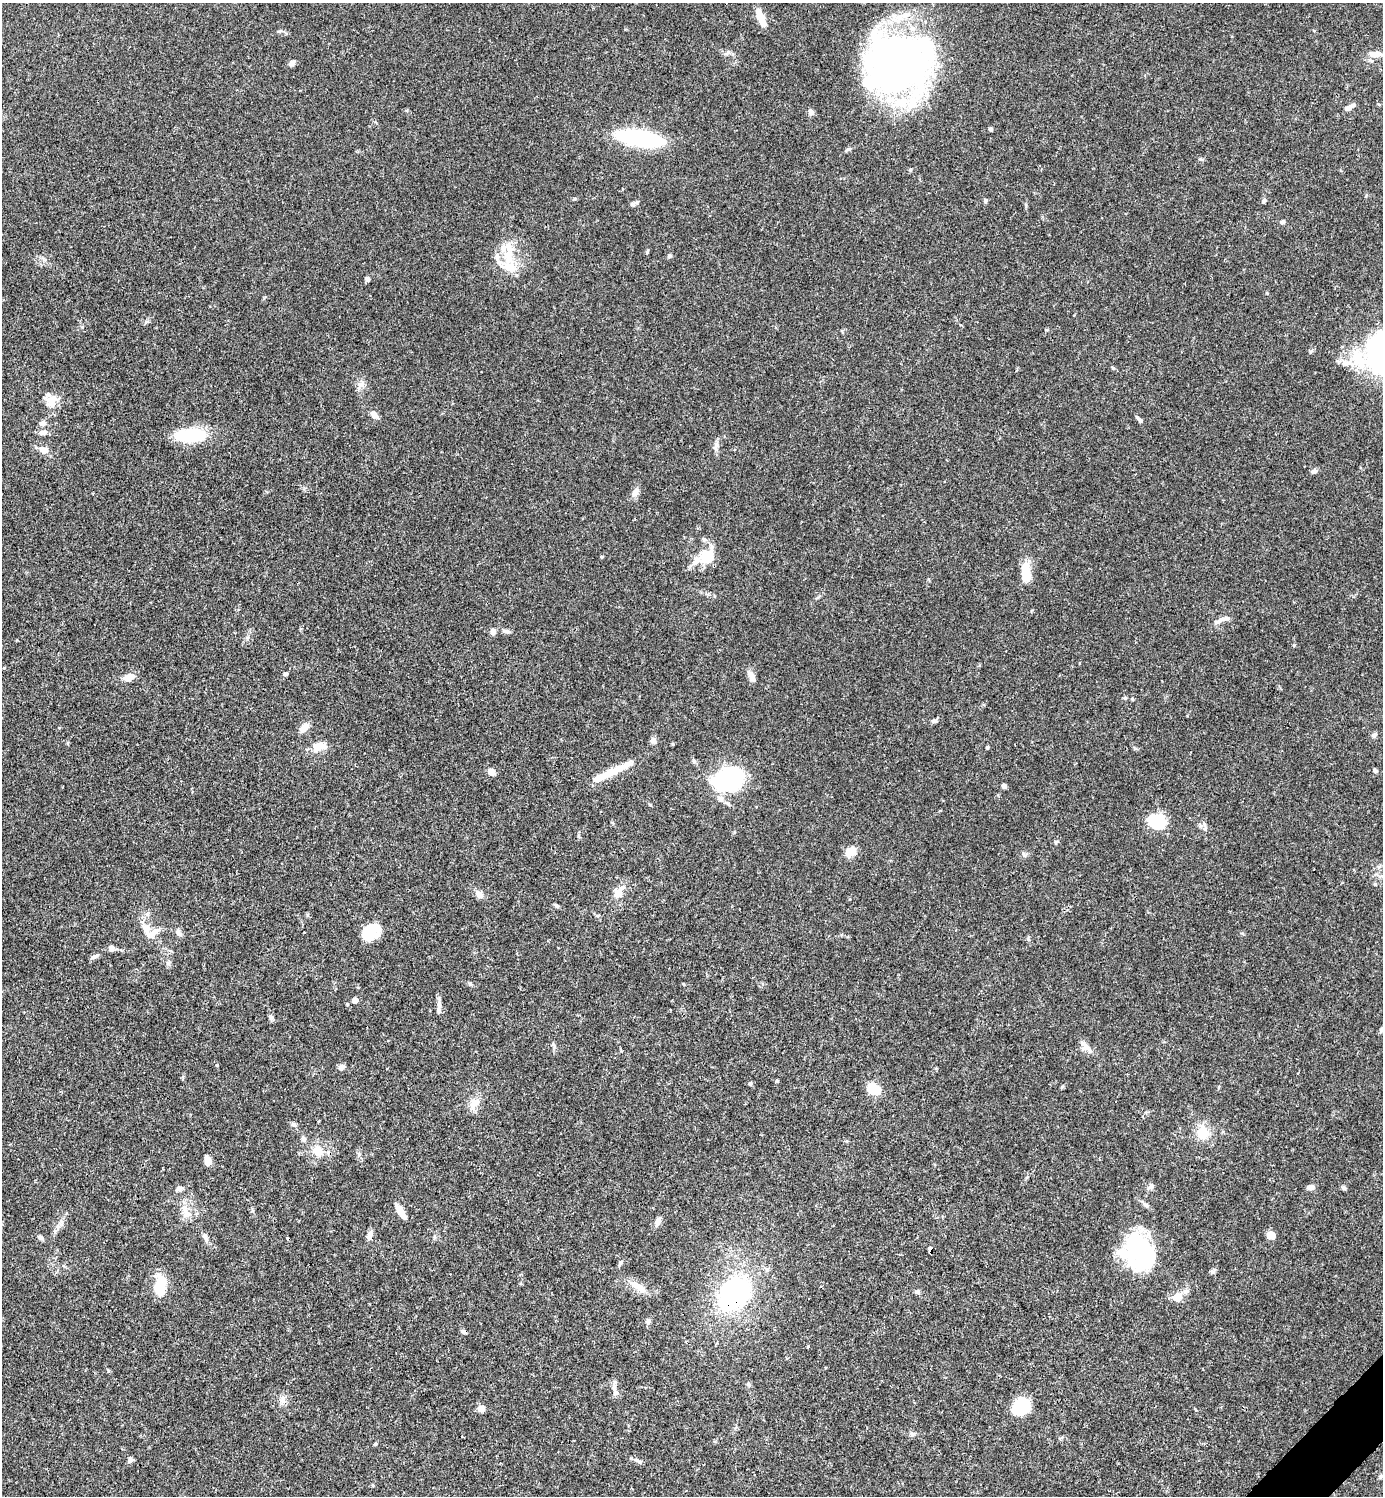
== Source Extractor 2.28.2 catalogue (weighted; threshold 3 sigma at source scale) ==
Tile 6 of 4 x 4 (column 2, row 2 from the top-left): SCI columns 1681-3061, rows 2991-4484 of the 5981 x 5982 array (HDU 1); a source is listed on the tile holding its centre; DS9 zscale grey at full resolution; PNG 1385 x 1498 px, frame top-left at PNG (2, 3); no overlay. Shown black and unused: <1% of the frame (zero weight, under 3 of 4 exposures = <1% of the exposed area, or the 3 px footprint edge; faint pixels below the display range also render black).
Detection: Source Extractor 2.28.2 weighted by HDU 2 'WHT'; one run over the whole footprint, this tile lists its part. Background 0.0388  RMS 0.0027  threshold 0.012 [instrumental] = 3 sigma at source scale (4.5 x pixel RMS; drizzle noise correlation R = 1.50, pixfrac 1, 0.05/0.05 arcsec/px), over >= 5 px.
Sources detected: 132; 5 inside a brighter object's white glare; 1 cosmic-ray / hot-pixel residue — not listed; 11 inside a brighter listed object's ellipse — not listed separately; the other 115 listed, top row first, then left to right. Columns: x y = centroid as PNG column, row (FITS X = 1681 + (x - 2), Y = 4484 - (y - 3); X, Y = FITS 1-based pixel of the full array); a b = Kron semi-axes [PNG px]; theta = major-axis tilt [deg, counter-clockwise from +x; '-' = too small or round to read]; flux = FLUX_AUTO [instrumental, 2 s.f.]
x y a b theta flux
761 18 20 7 -66 3.9
1375 54 18 8 -3 2.4
292 63 9 6 44 0.84
898 66 71 59 -2 120
1349 107 12 6 32 1.2
811 112 8 6 -45 0.94
990 129 5 4 - 0.42
640 138 33 10 -10 55
848 149 7 5 19 0.48
985 201 5 5 - 0.53
1264 201 7 5 67 0.54
632 204 6 5 - 0.5
1283 222 5 5 - 0.63
669 256 6 5 - 0.49
509 257 27 13 -89 6.4
367 279 5 4 - 0.8
1358 359 33 18 -70 9.8
1113 368 5 4 - 0.31
361 385 10 7 15 1.3
52 401 18 14 60 3.7
374 415 11 7 -41 1.4
1139 419 11 4 -44 0.73
43 423 9 7 11 1.1
43 432 11 6 6 1.2
191 435 34 14 0 14
716 447 14 6 73 1.1
44 450 8 6 -17 2.4
1314 471 8 6 22 0.86
635 492 14 8 63 1.4
602 557 5 4 - 0.26
706 557 25 17 57 6.6
1026 572 24 10 -86 5.4
1224 619 18 5 15 1.3
506 631 13 5 -12 0.87
493 632 6 6 - 1.3
285 674 5 4 - 0.5
751 676 16 7 -62 1.4
129 677 13 7 17 2.6
1125 698 5 5 - 0.32
1132 699 5 3 - 0.23
934 721 9 5 14 0.61
304 728 14 7 44 2
1374 735 8 5 41 0.76
653 741 8 7 - 1.1
320 747 22 11 19 3.1
987 747 4 3 - 0.38
694 761 6 5 - 0.49
1375 771 6 5 - 0.53
491 772 8 6 -40 1.9
607 774 48 8 26 6.4
729 779 32 24 23 25
1004 786 5 4 - 0.86
1159 821 20 18 37 7.5
1205 828 7 5 70 0.59
1057 842 6 4 20 0.34
850 852 11 8 33 3.8
1024 854 8 4 -53 0.45
1375 884 5 4 - 0.35
618 892 18 11 52 3.3
479 894 12 8 -50 1.5
556 906 7 4 -43 0.44
146 928 12 11 - 2.3
371 931 19 14 46 7.4
179 932 12 6 -60 0.97
112 948 9 7 -42 0.9
93 957 10 5 22 0.75
470 984 6 5 - 0.42
355 1000 5 4 - 2.3
439 1010 10 6 -85 0.98
271 1018 7 6 - 0.61
1382 1029 6 5 - 0.92
1086 1046 19 9 -45 1.9
341 1067 8 6 37 0.93
777 1081 4 3 - 0.48
750 1083 6 4 -75 0.41
874 1089 16 11 -31 4.9
475 1103 20 10 52 2.6
293 1124 7 5 -43 0.72
1203 1132 16 14 -81 4.9
303 1139 8 6 -60 0.68
318 1151 14 14 - 3.3
208 1161 8 6 -88 2.7
1311 1187 8 6 0 1.3
179 1188 12 6 15 0.9
1344 1188 6 5 - 0.56
1145 1205 11 6 -33 0.82
252 1210 6 4 -72 0.36
185 1211 24 10 -64 3.5
401 1212 16 6 -58 2.7
658 1221 12 6 67 1.2
55 1231 6 4 -72 0.42
369 1235 11 6 68 1.3
1271 1235 7 6 - 3.1
205 1237 14 6 -66 1.1
40 1238 7 6 - 0.65
930 1249 5 4 - 1.8
1140 1251 39 33 15 27
620 1263 8 5 68 0.52
638 1287 24 8 -32 3.4
158 1288 22 12 -72 5.7
917 1292 8 6 -11 0.62
734 1294 26 17 46 54
1177 1297 14 12 11 2.3
648 1321 7 6 - 0.66
108 1371 5 4 - 0.39
748 1384 6 5 - 0.44
615 1389 16 6 -77 1.4
282 1400 8 6 42 0.99
1021 1406 17 14 37 11
481 1409 7 7 - 1.8
912 1434 8 6 16 0.65
375 1444 4 4 - 0.3
130 1460 8 6 80 0.64
639 1461 10 4 -14 0.61
1381 1476 7 4 46 0.45
Overlapping masked pixels (flux is a lower limit): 3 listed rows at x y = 318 1151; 930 1249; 734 1294
Isophote crosses this tile's border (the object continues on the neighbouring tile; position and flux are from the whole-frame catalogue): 1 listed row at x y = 1382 1029
Unlisted compact peaks at least as high as the median listed source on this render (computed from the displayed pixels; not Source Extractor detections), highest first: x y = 217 1065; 1213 1272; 1046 330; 1311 351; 1028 939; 910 170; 683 984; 1200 159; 728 52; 647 252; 650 805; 574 199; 1267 293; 82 327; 1062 1087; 578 836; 168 963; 359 1154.